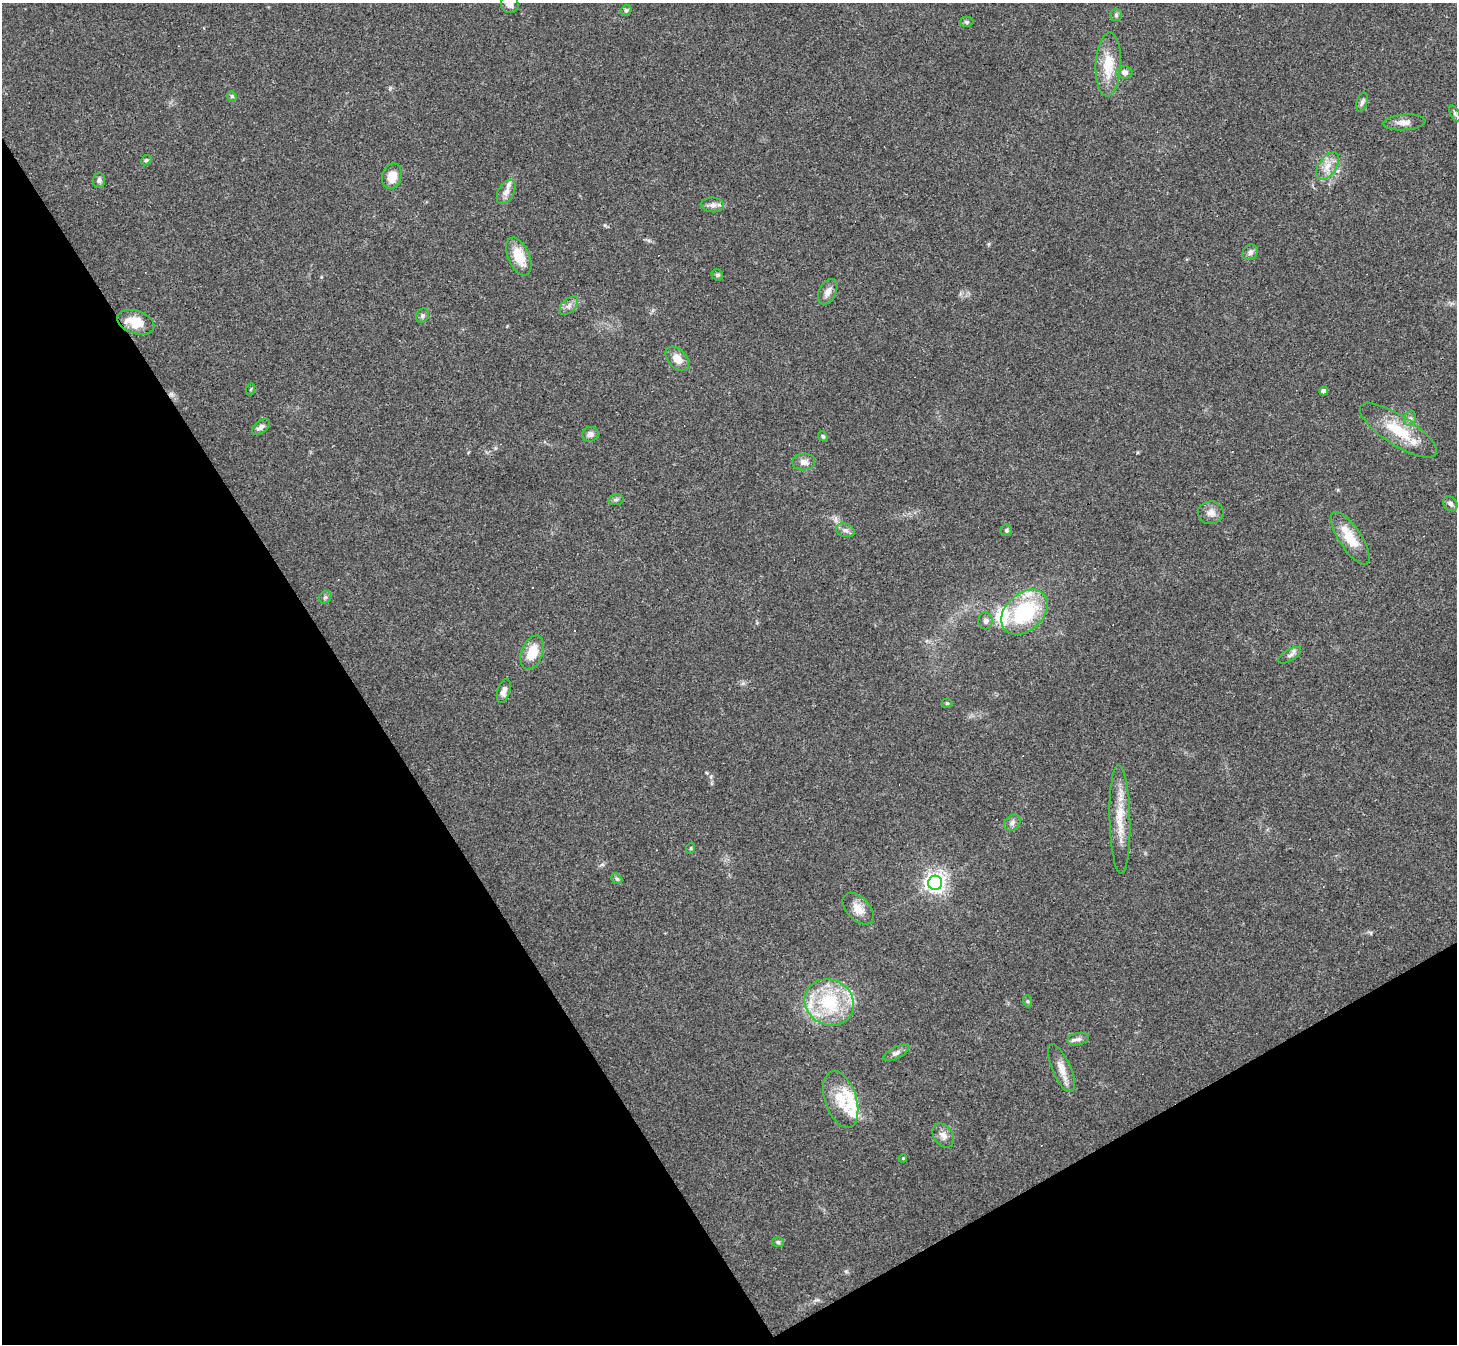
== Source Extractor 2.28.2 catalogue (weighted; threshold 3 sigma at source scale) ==
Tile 14 of 4 x 4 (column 2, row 4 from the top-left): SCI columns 1455-2909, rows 154-1495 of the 5818 x 5810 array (HDU 1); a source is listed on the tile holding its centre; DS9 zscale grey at full resolution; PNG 1459 x 1346 px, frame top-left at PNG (2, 3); each listed source drawn as its Kron ellipse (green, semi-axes under 4 px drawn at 4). Shown black and unused: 31% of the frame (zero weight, under 3 of 4 exposures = <1% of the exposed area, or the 3 px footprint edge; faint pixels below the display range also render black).
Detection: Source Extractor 2.28.2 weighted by HDU 2 'WHT'; one run over the whole footprint, this tile lists its part. Background 0.0538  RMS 0.0051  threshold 0.0228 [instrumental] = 3 sigma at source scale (4.5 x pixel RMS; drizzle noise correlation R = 1.50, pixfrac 1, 0.05/0.05 arcsec/px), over >= 5 px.
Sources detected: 67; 7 inside a brighter listed object's ellipse — not listed separately; the other 60 listed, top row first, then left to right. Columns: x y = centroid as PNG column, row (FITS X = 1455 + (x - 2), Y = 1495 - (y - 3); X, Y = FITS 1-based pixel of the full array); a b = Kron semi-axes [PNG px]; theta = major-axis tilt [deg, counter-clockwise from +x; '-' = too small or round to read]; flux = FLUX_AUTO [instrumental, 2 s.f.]
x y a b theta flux
510 4 9 8 - 3.5
626 10 6 5 - 1
1116 15 6 6 - 0.99
967 22 7 5 -1 0.94
1108 64 32 12 87 14
1125 73 8 6 -4 2.1
232 96 5 4 - 0.69
1362 102 10 5 73 1.5
1455 114 8 4 -63 0.95
1404 122 21 8 4 3.7
146 160 6 4 41 0.72
1327 166 15 9 54 5.3
392 176 13 9 73 6.9
99 180 7 6 - 1.5
506 192 13 8 61 3.1
713 205 11 7 -5 2.2
1250 252 8 7 - 1.8
519 256 20 10 -66 11
717 275 6 5 - 0.82
828 292 14 8 62 3.4
569 306 11 6 45 2.4
422 316 7 6 - 1.2
136 322 19 11 -18 11
677 359 14 9 -48 5.7
251 389 6 3 70 0.57
1324 391 4 4 - 2.9
1410 418 7 6 - 1.5
261 427 10 6 38 2
1398 430 44 15 -32 19
590 434 8 7 - 2.3
823 436 5 4 - 0.74
804 462 11 8 3 3
616 500 7 5 8 1.2
1450 504 8 6 -46 1.6
1211 513 13 11 -2 3.7
845 530 9 6 -18 1.9
1006 530 6 6 - 0.92
1350 538 31 11 -57 13
325 597 7 5 45 0.97
1024 612 26 18 42 41
985 621 8 7 - 1.8
532 652 18 10 69 11
1290 655 13 5 31 1.9
504 691 12 6 73 2.9
947 703 5 5 - 0.64
1120 819 54 10 -89 13
1012 823 9 7 47 2.1
691 848 6 3 72 0.62
617 879 6 4 -43 0.81
935 883 7 7 - 300
858 909 19 11 -45 5.7
1027 1001 6 4 -71 0.71
829 1002 25 22 -30 32
1078 1039 11 6 13 1.9
896 1053 14 5 27 2.1
1061 1068 26 9 -66 5.9
841 1099 30 15 -71 13
943 1135 13 9 -53 3.5
903 1158 4 3 - 0.43
778 1242 6 5 - 0.86
Isophote crosses this tile's border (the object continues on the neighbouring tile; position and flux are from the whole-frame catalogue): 1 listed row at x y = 510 4